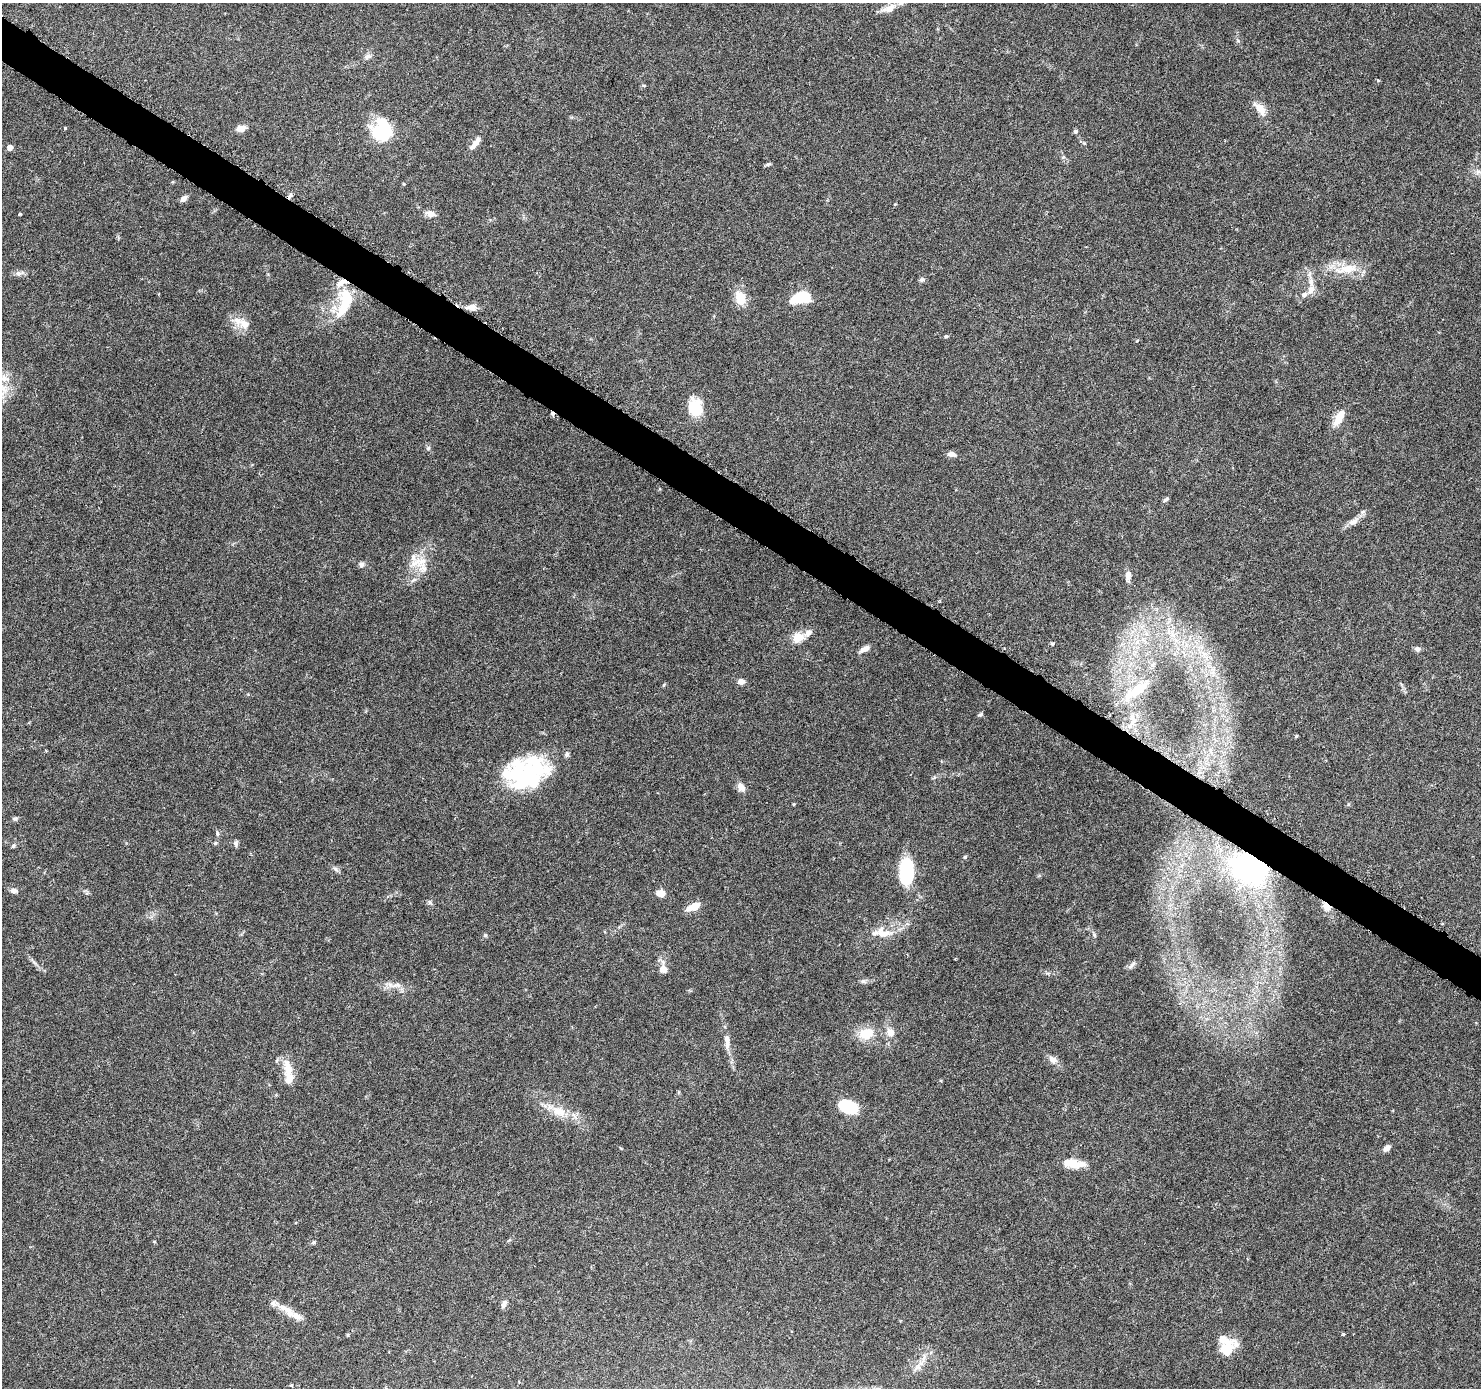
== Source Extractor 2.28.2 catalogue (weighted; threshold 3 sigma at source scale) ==
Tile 11 of 4 x 4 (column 3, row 3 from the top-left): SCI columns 2969-4447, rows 1644-3029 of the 5937 x 5999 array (HDU 1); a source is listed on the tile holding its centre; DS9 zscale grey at full resolution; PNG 1483 x 1390 px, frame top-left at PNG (2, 3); no overlay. Shown black and unused: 3% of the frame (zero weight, under 3 of 6 exposures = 1% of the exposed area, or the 3 px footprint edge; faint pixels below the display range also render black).
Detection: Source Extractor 2.28.2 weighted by HDU 2 'WHT'; one run over the whole footprint, this tile lists its part. Background 0.0521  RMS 0.0025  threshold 0.0103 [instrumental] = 3 sigma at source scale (4.09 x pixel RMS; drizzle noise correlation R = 1.36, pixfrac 0.8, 0.0396/0.0396 arcsec/px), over >= 5 px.
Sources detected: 113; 7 inside a brighter object's white glare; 2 cosmic-ray / hot-pixel residue — not listed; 10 inside a brighter listed object's ellipse — not listed separately; the other 94 listed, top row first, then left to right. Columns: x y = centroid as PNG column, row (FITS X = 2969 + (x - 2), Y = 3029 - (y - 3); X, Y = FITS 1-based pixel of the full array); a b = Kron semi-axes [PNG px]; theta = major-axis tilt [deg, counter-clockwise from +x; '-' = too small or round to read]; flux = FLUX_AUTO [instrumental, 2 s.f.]
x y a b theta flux
889 8 20 9 20 2.4
367 57 10 6 25 0.79
1378 80 4 4 - 0.28
1260 108 20 9 -48 2.6
65 128 3 3 - 0.26
241 128 10 7 6 1.7
385 130 22 18 -61 14
1075 131 5 5 - 0.47
475 143 19 6 52 1.8
10 147 5 4 - 1.9
1063 157 6 5 - 0.38
768 164 8 4 24 0.39
1478 172 7 6 - 0.77
404 184 5 3 - 0.17
183 198 8 6 46 0.99
895 204 5 3 - 0.17
20 214 3 3 - 0.32
430 214 11 7 -15 1.6
1347 269 32 12 8 5.7
19 273 12 5 2 0.91
922 280 7 6 - 0.51
1311 282 18 7 -81 2
1304 295 8 7 - 0.79
740 298 18 12 -73 3.9
797 298 23 12 41 4.2
345 302 30 17 85 10
471 307 16 7 4 1.7
244 324 16 12 -44 2.9
946 336 5 4 - 0.34
5 378 16 11 -33 2.9
695 407 19 15 -73 6.9
1339 417 24 9 61 3
428 448 6 4 46 0.38
951 454 10 6 -11 1.1
1166 499 9 4 37 0.44
1363 512 7 5 21 0.59
1353 522 15 8 28 1.5
418 562 27 13 13 4.6
361 564 8 6 84 0.68
1128 576 12 6 86 1.5
414 580 7 4 20 0.48
798 637 13 11 29 3.2
1052 644 5 4 - 0.36
864 649 13 5 27 1.5
1417 649 7 6 - 0.74
1152 665 7 6 - 1.1
741 681 7 6 - 1.2
664 685 6 3 45 0.26
1137 690 45 13 35 7.2
980 714 7 5 17 0.42
1133 720 13 10 -89 2.3
1296 736 4 4 - 0.25
567 754 7 6 - 0.56
514 772 64 24 36 15
741 787 12 8 -58 1.5
794 804 4 3 - 0.21
15 819 7 6 - 0.48
217 833 9 3 -85 0.41
215 843 5 5 - 0.34
236 843 9 5 -89 0.55
13 846 6 5 - 0.39
965 857 5 5 - 0.36
1250 868 40 29 -30 44
335 869 9 5 -37 0.62
906 872 21 11 88 20
14 891 10 6 -8 0.82
661 893 8 6 -3 2.5
430 902 8 5 -53 0.48
695 906 11 7 25 2.7
1327 906 7 4 -46 9.7
883 933 26 10 5 3.6
485 935 6 4 -44 0.31
1094 935 7 5 -69 0.46
1132 965 12 4 50 0.61
663 969 10 10 - 1.6
863 981 7 6 - 0.58
396 985 15 7 4 1.7
890 1033 12 10 -75 1.9
866 1034 16 12 10 5
727 1039 13 7 -84 1.5
1053 1060 13 9 -29 1.4
288 1069 27 12 -83 3.9
848 1107 19 12 -21 9.4
559 1111 21 13 -23 4.3
1386 1148 8 6 41 1.2
1074 1164 25 9 -5 4.1
154 1241 5 3 - 0.2
313 1242 6 5 - 0.35
504 1304 10 6 72 0.95
287 1311 33 9 -36 3.8
1344 1334 4 3 - 0.34
1226 1349 22 15 51 4.3
917 1368 17 8 46 1.9
291 1385 4 3 - 0.26
Overlapping masked pixels (flux is a lower limit): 2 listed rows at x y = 1250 868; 1327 906